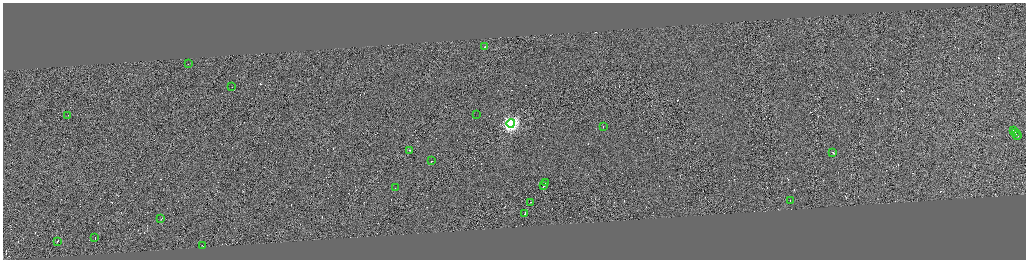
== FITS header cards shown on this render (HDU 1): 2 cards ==
NAXIS1  =                 4093
NAXIS2  =                 1030

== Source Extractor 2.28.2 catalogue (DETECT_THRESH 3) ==
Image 4093 x 1030 px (HDU 1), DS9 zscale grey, zoomed out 1/4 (1 PNG px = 4 x 4 image px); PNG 1028 x 262 px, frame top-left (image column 1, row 1029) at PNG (3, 3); each listed source drawn as its Kron ellipse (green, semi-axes under 4 px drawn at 4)
Background 0.747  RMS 4.1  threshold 12.4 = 3 sigma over >= 5 px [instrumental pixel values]
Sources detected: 366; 343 cannot appear on this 1/4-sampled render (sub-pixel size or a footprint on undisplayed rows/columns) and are neither listed nor drawn; the other 23 listed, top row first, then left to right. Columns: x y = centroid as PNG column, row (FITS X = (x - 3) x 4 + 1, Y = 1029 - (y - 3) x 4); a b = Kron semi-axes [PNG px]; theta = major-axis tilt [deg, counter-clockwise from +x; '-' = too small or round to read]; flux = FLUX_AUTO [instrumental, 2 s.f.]
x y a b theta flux
485 47 2 1 - 14000
189 64 2 1 - 27000
232 87 2 1 - 9000
477 115 2 1 - 530000
68 116 2 1 - 13000
511 124 4 4 - 670000
604 127 2 1 - 30000
1014 131 3 1 - 19000
1016 133 2 1 - 22000
1017 135 4 1 - 46000
410 150 2 1 - 14000
833 152 2 1 - 14000
432 161 2 1 - 16000
546 183 2 1 - 21000
544 185 3 1 - 33000
396 188 2 1 - 9700
791 201 2 1 - 12000
531 203 2 1 - 18000
525 214 2 1 - 17000
161 219 2 1 - 30000
95 238 2 1 - 28000
58 242 2 1 - 48000
203 246 2 1 - 66000
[343 sub-pixel or undisplayed-footprint detections neither listed nor drawn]